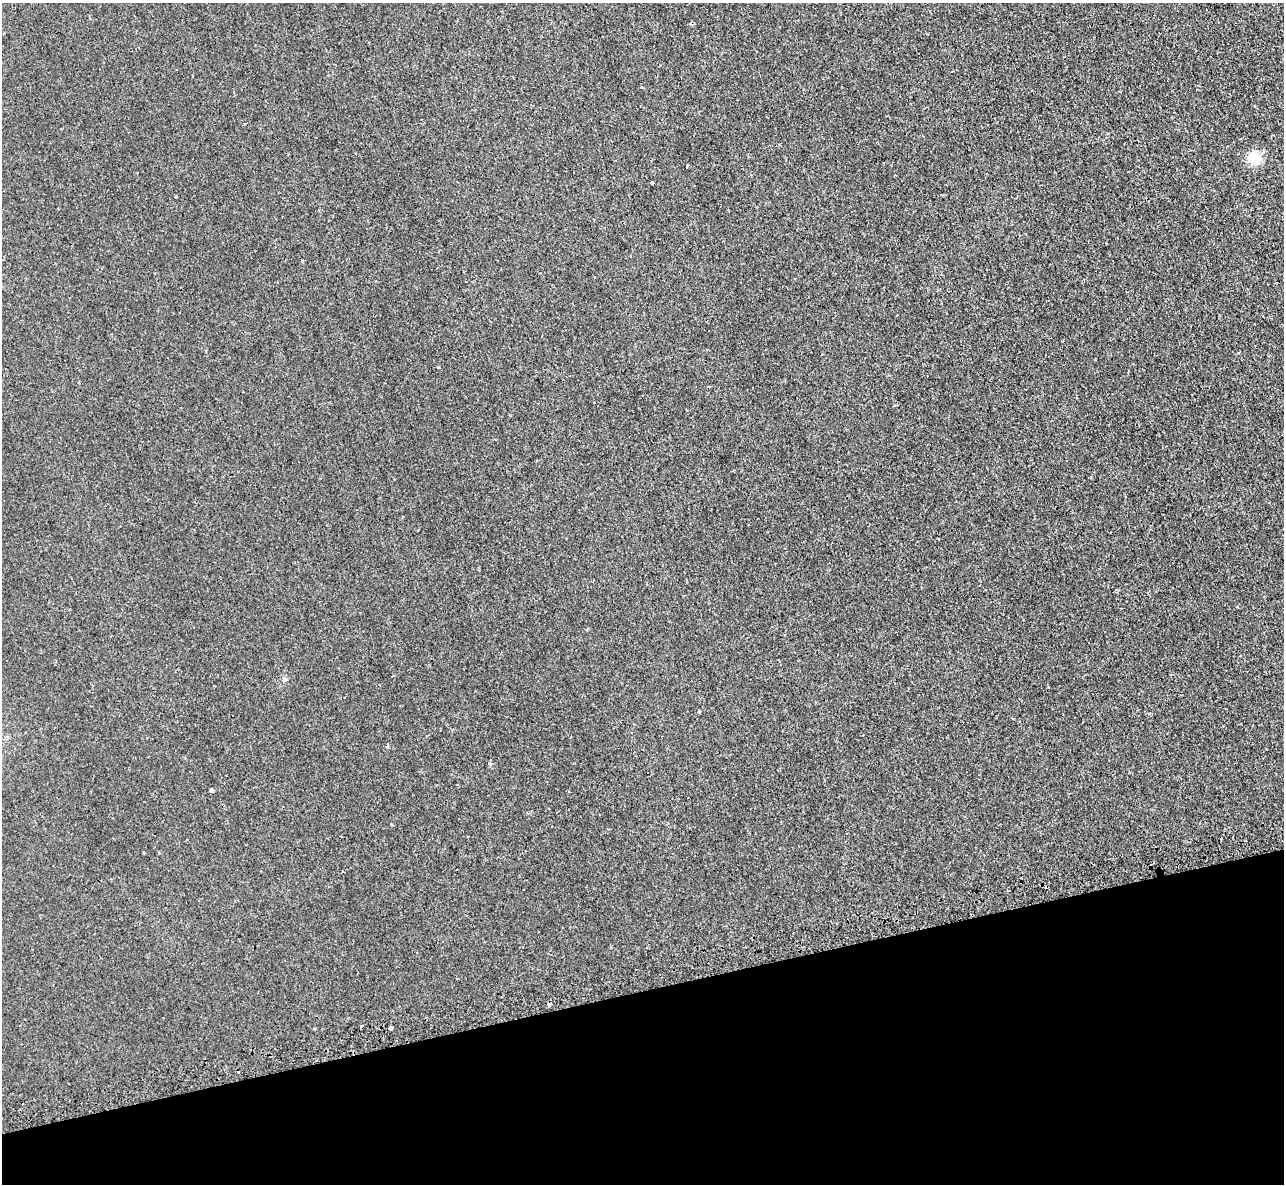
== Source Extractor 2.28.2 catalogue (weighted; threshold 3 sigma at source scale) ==
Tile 14 of 4 x 4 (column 2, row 4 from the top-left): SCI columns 1331-2612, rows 178-1359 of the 5225 x 5202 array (HDU 1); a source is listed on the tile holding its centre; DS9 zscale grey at full resolution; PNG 1286 x 1186 px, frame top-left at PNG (2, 3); no overlay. Shown black and unused: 16% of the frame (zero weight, under 2 of 3 exposures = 4% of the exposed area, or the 3 px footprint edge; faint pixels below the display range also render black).
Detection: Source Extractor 2.28.2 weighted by HDU 2 'WHT'; one run over the whole footprint, this tile lists its part. Background 0.00208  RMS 0.0037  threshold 0.0165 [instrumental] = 3 sigma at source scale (4.5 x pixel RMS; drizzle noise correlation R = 1.50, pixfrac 1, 0.05/0.05 arcsec/px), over >= 5 px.
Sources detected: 15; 4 cosmic-ray / hot-pixel residue — not listed; the other 11 listed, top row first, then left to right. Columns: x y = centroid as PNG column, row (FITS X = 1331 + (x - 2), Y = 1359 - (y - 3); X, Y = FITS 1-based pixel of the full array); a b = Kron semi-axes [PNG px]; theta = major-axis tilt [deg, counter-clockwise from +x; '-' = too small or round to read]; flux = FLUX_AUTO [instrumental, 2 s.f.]
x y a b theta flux
1254 158 18 17 - 5.7
652 183 3 3 - 1.8
176 197 3 2 - 0.31
1238 352 3 3 - 0.36
438 367 3 3 - 1.1
285 679 6 5 - 0.64
699 711 4 3 - 1
490 764 5 4 - 0.9
211 790 4 3 - 0.82
549 1004 4 4 - 2.3
390 1028 4 3 - 1.3
Overlapping masked pixels (flux is a lower limit): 1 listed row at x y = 549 1004